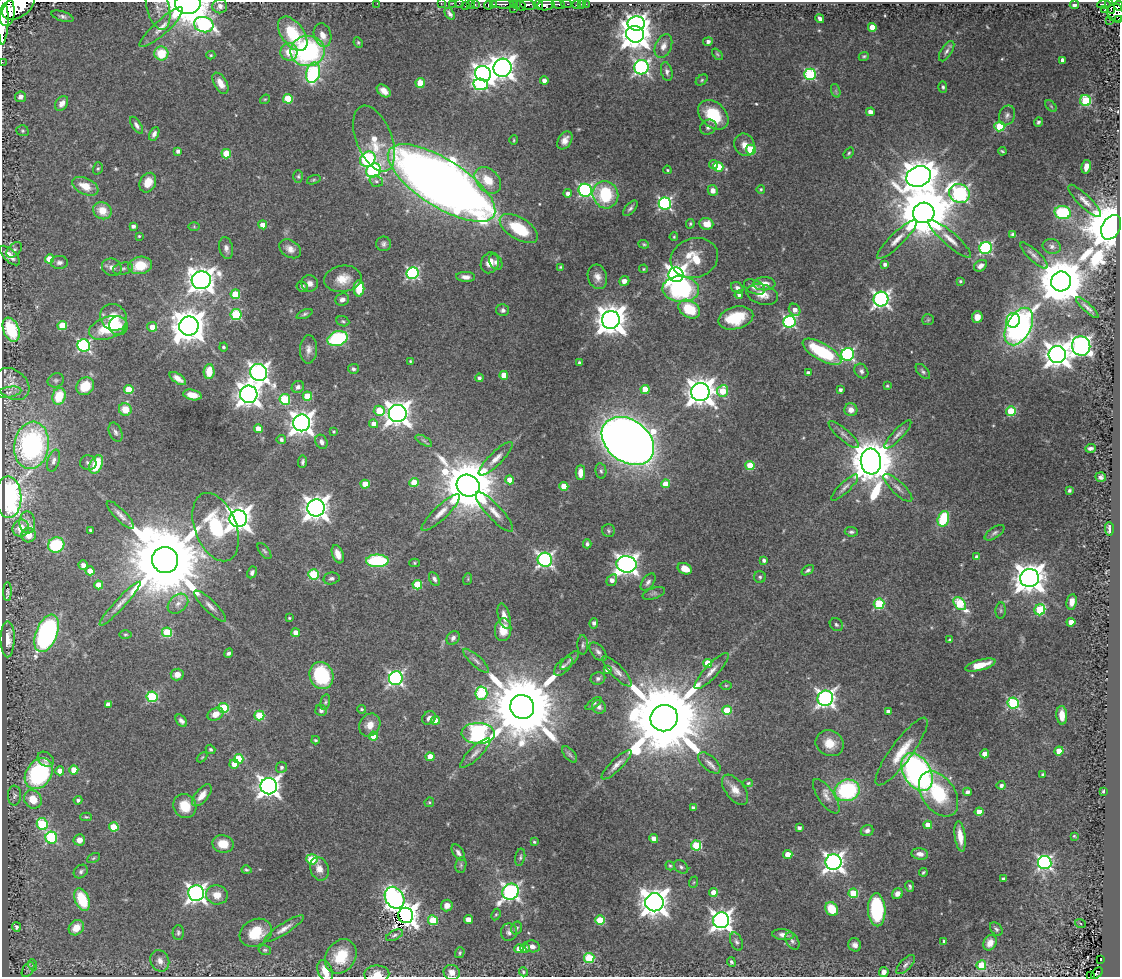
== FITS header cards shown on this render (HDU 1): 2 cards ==
NAXIS1  =                 1118
NAXIS2  =                  975

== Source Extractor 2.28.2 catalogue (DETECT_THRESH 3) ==
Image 1118 x 975 px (HDU 1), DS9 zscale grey, 1 PNG px = 1 image px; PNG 1122 x 979 px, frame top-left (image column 1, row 975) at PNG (2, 2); each listed source drawn as its Kron ellipse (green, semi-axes under 4 px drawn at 4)
Background 1.67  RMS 0.026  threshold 0.078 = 3 sigma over >= 5 px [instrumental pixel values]
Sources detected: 520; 1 with non-positive FLUX_AUTO (blend fragments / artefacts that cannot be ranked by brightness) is neither listed nor drawn; of the other 519, the 500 brightest by FLUX_AUTO listed and drawn (19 fainter detections omitted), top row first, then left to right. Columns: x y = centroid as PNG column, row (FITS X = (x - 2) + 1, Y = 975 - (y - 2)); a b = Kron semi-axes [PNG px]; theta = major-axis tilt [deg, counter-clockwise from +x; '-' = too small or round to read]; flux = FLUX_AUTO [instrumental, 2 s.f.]
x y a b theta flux
377 3 2 2 - 73
441 3 2 2 - 30
453 3 3 2 - 23
459 3 2 2 - 11
188 4 13 10 0 3400
470 4 2 2 - 120
493 4 4 3 - 250
503 4 11 3 -2 670
513 4 4 2 - 35
517 4 3 2 - 120
558 4 7 3 -14 330
567 4 5 2 - 150
576 4 3 2 - 59
581 4 2 2 - 20
586 4 2 2 - 11
475 5 3 2 - 210
488 5 4 3 - 360
521 5 6 3 -63 480
528 5 8 5 -10 1500
538 5 5 3 - 1100
546 5 8 5 9 1700
1074 5 4 4 - 7.8
1104 5 6 3 4 440
18 6 18 11 35 9100
220 6 7 7 - 10
465 6 2 2 - 69
1110 6 8 3 -73 440
1118 6 5 3 - 480
158 7 23 11 -76 16
514 9 2 2 - 54
1105 9 3 2 - 17
6 10 16 8 -86 8900
1115 13 9 8 - 1500
450 14 6 4 -52 5.3
62 16 11 5 -18 6.2
820 19 5 4 - 6.1
1110 20 2 2 - 16
1118 20 3 2 - 81
636 23 9 7 1 690
3 24 20 5 86 5000
204 25 10 7 -12 280
161 27 28 7 42 22
872 27 4 4 - 30
293 34 19 11 -53 82
635 34 9 8 - 2800
323 35 12 8 -74 16
708 41 5 4 - 6.4
358 42 5 4 - 2.3
663 46 12 8 65 13
308 51 17 15 10 300
947 51 11 5 58 6.3
289 52 9 8 - 30
161 53 7 7 - 53
717 54 7 4 -48 2.6
211 55 4 4 - 2.3
864 56 5 4 - 2.8
1063 60 4 4 - 9.4
2 62 2 2 - 10
641 67 7 7 - 470
503 68 9 9 - 1500
667 72 10 5 -76 6.3
313 73 10 7 76 210
483 74 8 7 - 1100
810 74 5 5 - 200
544 80 4 4 - 9.2
702 80 7 4 38 2.8
220 83 11 6 -61 17
420 83 5 4 - 38
481 84 7 5 -10 190
943 87 5 4 - 3.3
384 91 8 5 -38 14
836 91 7 4 -72 3.4
20 97 5 5 - 6.7
265 99 5 4 - 2.2
288 99 5 5 - 67
1086 101 5 5 - 140
62 103 8 6 58 11
1051 106 7 4 -46 2.3
870 112 4 4 - 12
713 115 17 12 -43 70
1007 115 10 7 67 7.7
1038 122 5 4 - 3.8
136 125 9 4 -56 5.7
999 126 5 5 - 100
708 127 8 7 - 6.9
22 131 6 5 - 2.9
154 134 7 4 64 6.4
374 139 35 18 -68 51
514 140 5 4 - 2.1
565 140 10 6 58 13
744 145 11 10 - 14
751 150 5 5 - 82
178 151 4 4 - 7.1
1002 151 4 3 - 2.4
849 153 6 4 50 2.6
226 154 4 4 - 60
368 159 8 7 - 270
714 165 5 4 - 7.4
718 167 5 4 - 38
1086 167 7 4 77 12
98 168 6 4 72 2.9
374 170 8 6 40 310
667 170 4 3 - 2.1
298 176 6 5 - 3
919 176 12 10 21 3900
314 180 7 4 19 2.7
488 180 15 11 -46 39
376 181 7 5 -16 4.8
148 183 10 8 63 27
442 183 62 23 -32 3400
85 186 14 8 -25 30
761 189 4 4 - 2.2
585 190 7 6 - 320
713 190 5 5 - 12
568 193 4 4 - 6.9
959 194 10 9 - 490
605 195 14 12 -65 100
1085 201 22 6 -45 14
665 203 6 6 - 350
630 208 9 5 49 4.9
102 211 9 8 - 27
1063 212 8 6 -13 140
924 213 11 10 - 12000
690 224 5 3 - 2.3
706 224 7 6 - 23
263 225 4 4 - 22
133 226 4 4 - 6.4
194 227 6 4 -1 2.2
1111 227 13 9 61 13000
519 229 21 11 -32 78
1013 235 4 4 - 7.3
139 236 3 3 - 1.9
674 237 4 3 - 1.9
897 239 27 6 44 18
950 239 28 7 -41 19
384 244 7 7 - 5.5
644 244 5 4 - 2.4
1052 246 9 7 -13 7.4
226 248 11 7 -78 8
986 248 6 6 - 280
290 249 12 8 -33 13
14 250 9 5 47 5.6
10 255 13 6 -43 15
1034 255 18 5 -44 8.2
694 258 24 19 18 58
49 259 4 4 - 42
59 262 8 6 1 6.7
496 262 8 6 -56 5.9
490 263 11 8 66 17
885 264 4 4 - 6.3
140 265 12 8 10 41
980 266 7 5 33 8.8
112 267 10 8 -27 10
560 267 4 3 - 2
123 269 10 6 12 5.9
644 269 4 3 - 2
413 273 6 6 - 280
676 275 7 7 - 1000
466 277 9 5 -4 9.9
597 277 12 9 -74 14
343 279 19 13 9 30
201 280 9 9 - 2000
624 281 5 5 - 11
960 281 3 3 - 2.7
1061 281 10 10 - 9300
310 283 8 8 - 9.8
764 284 11 6 2 17
302 286 6 5 - 5.2
754 287 11 6 -24 9
359 288 8 5 89 44
737 288 6 5 - 6.4
681 289 18 13 -4 200
235 294 5 4 - 63
762 294 16 10 -17 19
739 295 4 4 - 5.7
342 299 7 6 - 8
881 299 7 7 - 660
1087 307 15 4 -42 8
689 309 11 8 -32 57
503 310 6 6 - 5.3
795 310 6 5 - 13
305 314 8 4 24 3.4
236 315 5 5 - 140
113 317 14 12 -43 39
977 317 6 5 - 16
736 318 18 11 15 64
611 320 9 9 - 3100
928 320 6 5 - 2.8
1013 320 7 6 - 130
343 321 7 5 -21 3.1
789 322 6 6 - 270
62 325 5 4 - 61
118 326 9 9 - 19
189 326 10 9 - 3800
1019 326 20 12 62 540
152 327 5 4 - 17
108 328 19 11 18 70
11 330 12 7 -68 96
338 338 10 7 18 160
84 345 6 6 - 310
1081 346 10 9 - 890
223 347 4 4 - 3.7
309 349 14 8 87 11
822 352 22 8 -30 130
848 354 6 6 - 310
1057 354 9 8 - 1900
410 361 3 3 - 1.8
580 363 4 4 - 7.1
353 369 5 5 - 4.3
209 371 7 5 86 32
861 371 8 6 -51 5.6
923 371 9 5 -48 4.1
259 372 9 8 - 990
808 373 4 4 - 7.6
504 375 4 4 - 23
178 378 9 4 -35 11
479 378 4 4 - 4.8
56 380 8 6 23 4.5
12 384 19 14 -39 22
85 386 10 8 45 46
887 386 3 3 - 2.3
298 387 6 5 - 6.9
645 389 4 4 - 42
129 390 5 4 - 57
840 390 3 3 - 4.8
723 391 6 5 - 53
9 392 13 5 10 6.7
700 392 9 9 - 2300
249 394 8 8 - 1700
192 395 9 5 -12 20
59 396 8 6 73 56
307 396 5 4 - 56
285 399 5 5 - 130
125 409 6 6 - 28
851 410 6 6 - 12
379 411 5 5 - 57
1011 411 5 4 - 90
398 413 9 8 - 1800
302 423 8 8 - 1600
374 424 4 4 - 15
258 429 4 4 - 20
116 432 10 6 -67 6.1
334 432 3 3 - 1.8
898 434 19 5 47 8.5
844 435 19 5 -40 9.3
281 439 5 4 - 5.3
424 441 9 4 -30 4
628 441 29 21 -37 4100
321 442 7 5 -63 7.3
32 445 24 17 82 350
1090 448 5 3 - 5.5
496 459 23 6 44 16
54 461 11 6 73 7.4
871 461 13 10 -84 7500
303 462 6 3 84 3.9
88 463 8 7 - 5.2
96 464 10 6 66 56
750 465 4 4 - 62
601 471 8 5 -80 4
580 473 7 4 89 18
1101 477 5 4 - 5.4
510 480 4 4 - 23
414 483 4 4 - 47
365 484 4 4 - 33
666 484 4 4 - 32
468 486 12 10 -34 13000
564 486 4 4 - 40
845 487 18 5 44 8.4
898 488 19 6 -44 11
1069 490 3 3 - 4.2
8 497 21 13 -88 490
316 508 8 8 - 1800
441 512 25 7 43 20
494 512 26 7 -47 20
120 515 18 5 -46 10
238 519 8 8 - 1900
943 519 8 5 73 94
27 523 11 8 -89 10
216 527 36 21 -69 120
21 528 9 8 - 25
1109 529 7 3 -88 6.3
90 530 3 3 - 2.9
608 531 6 6 - 3.4
851 532 6 4 -4 3.8
995 533 11 5 34 4.7
29 535 7 7 - 20
587 544 4 4 - 4.2
56 545 8 7 - 100
264 551 9 4 -52 3.6
338 554 9 5 -70 18
977 557 4 3 - 5.8
165 560 13 13 - 33000
545 560 7 7 - 470
764 560 4 4 - 5.6
377 561 11 6 0 150
414 563 5 4 - 2.1
626 564 10 8 -7 1200
83 565 5 4 - 11
685 569 7 5 -24 19
808 570 7 3 34 3.6
90 571 4 4 - 27
252 572 6 4 62 4.8
313 574 5 5 - 130
760 577 6 6 - 4
331 578 8 6 12 5.4
1029 578 9 9 - 2700
434 579 7 4 -62 5.3
468 579 6 3 73 2.2
612 580 6 4 58 11
648 582 10 5 53 6.2
99 585 4 4 - 38
417 585 5 4 - 72
7 592 9 4 89 3.3
654 593 12 5 18 4.9
1072 602 8 5 82 14
120 604 29 5 47 15
178 604 11 8 42 13
879 604 5 5 - 130
960 604 7 5 -48 140
210 606 21 6 -44 12
1001 610 8 5 85 3.2
1040 610 6 5 - 130
504 616 13 6 -74 14
289 618 3 3 - 2
1071 622 4 4 - 20
594 623 5 4 - 5.7
836 625 7 6 - 3.9
503 630 11 8 84 27
167 632 5 5 - 91
47 633 20 10 68 410
296 633 4 4 - 18
125 634 6 3 0 2
453 638 7 6 - 5.9
8 639 18 7 89 19
949 640 3 3 - 2.4
583 645 10 5 -90 4.1
598 652 11 6 -49 6.7
228 653 5 4 - 4.6
570 660 12 5 45 6.3
476 661 16 5 -42 7.7
708 663 4 4 - 50
980 665 15 5 15 28
563 666 11 6 44 6.7
607 670 4 4 - 7.3
617 671 20 6 -47 11
711 671 24 6 47 16
177 674 6 6 - 14
321 675 14 11 -69 140
396 678 7 6 - 450
598 678 7 6 - 5.6
726 685 6 4 0 2.5
481 693 7 6 - 160
152 697 5 5 - 170
825 698 8 7 - 710
325 702 8 4 76 3.3
1013 703 6 5 - 220
108 704 4 4 - 11
594 704 9 4 36 3.1
522 707 12 12 - 25000
599 707 7 6 - 5.8
224 708 5 5 - 96
362 709 4 4 - 2.7
321 710 6 5 - 6
727 710 5 4 - 61
888 712 4 4 - 8.8
215 714 8 6 27 18
1062 715 9 5 -86 21
259 716 5 5 - 85
429 718 7 6 - 6.7
664 718 14 13 - 35000
181 721 7 4 -48 6.6
436 721 4 4 - 27
370 725 12 10 57 20
478 733 16 10 -2 610
374 736 4 4 - 40
315 740 4 3 - 2.4
830 743 14 12 -29 29
210 749 5 4 - 2.8
1059 751 4 4 - 42
901 752 41 10 54 47
475 753 20 6 45 11
570 754 10 5 -49 4.4
985 754 4 4 - 24
202 757 6 3 45 1.9
430 757 4 4 - 30
46 759 9 6 -38 6.5
239 759 5 4 - 65
709 763 14 7 -42 11
234 764 5 4 - 19
617 765 20 6 45 12
281 767 5 5 - 5
74 770 4 4 - 40
60 771 4 4 - 18
917 772 21 13 -59 610
39 774 17 12 53 220
1043 775 4 3 - 4.3
748 783 5 4 - 2.3
1001 785 4 4 - 6.4
269 786 8 8 - 1300
735 790 17 9 -52 20
847 790 12 10 18 190
1103 791 3 3 - 2.3
967 792 4 4 - 7
939 794 25 16 -55 110
202 795 13 6 50 17
14 796 10 6 89 5.4
826 796 20 8 -56 15
33 799 9 8 - 30
78 800 4 4 - 4.4
429 802 5 4 - 2.3
185 806 12 11 - 35
693 808 4 3 - 4.6
979 812 4 4 - 26
86 817 6 4 -2 2.7
42 824 6 5 - 130
928 825 4 4 - 29
114 827 5 4 - 60
799 828 4 3 - 5.2
867 831 6 5 - 6.2
960 836 15 5 -83 22
1074 836 4 3 - 2.2
51 838 6 6 - 180
654 838 4 4 - 9.7
79 840 6 5 - 14
534 842 4 4 - 2.3
223 844 10 8 -11 28
696 845 5 5 - 110
458 853 9 5 -56 6
920 854 8 5 -7 9.2
788 855 4 4 - 34
520 857 9 5 79 3.9
93 858 7 4 28 2.5
312 859 5 5 - 96
833 862 8 8 - 980
1045 862 7 6 - 420
461 865 8 5 83 4
670 866 5 4 - 2.6
681 867 8 5 -37 4.8
319 869 12 9 -70 15
246 870 5 4 - 2.7
81 872 8 6 42 4.9
923 872 4 2 - 2.3
1003 879 4 3 - 4.8
694 882 6 3 70 1.9
910 886 5 4 - 3.4
510 892 9 7 43 620
713 892 4 4 - 25
196 893 8 8 - 870
853 893 5 4 - 64
897 894 6 5 - 8.8
217 895 11 9 -12 22
394 898 11 9 -58 600
82 899 12 7 -67 73
654 902 9 9 - 2500
447 905 6 5 - 12
832 909 7 6 - 45
877 910 17 8 -87 160
496 914 6 4 62 2.4
406 915 8 7 - 1800
468 919 4 4 - 20
433 920 5 5 - 69
600 920 5 4 - 94
721 920 8 8 - 1100
1080 923 5 3 - 1.9
16 927 5 4 - 5.8
76 928 8 7 - 26
516 928 6 5 - 3.7
284 929 23 5 33 13
996 929 7 5 -51 3.9
509 932 9 8 - 7
178 933 7 5 89 4.1
256 933 17 13 27 50
394 935 9 5 26 4.1
783 935 11 5 -5 9.1
792 941 9 6 -58 5.1
944 941 3 3 - 3.4
736 942 9 5 -67 5
990 943 8 6 62 14
855 945 7 6 - 8.8
532 946 8 6 -9 8.9
525 948 4 4 - 7.2
519 949 4 4 - 21
265 950 6 5 - 2.9
460 953 5 5 - 2.8
341 956 18 14 57 51
589 958 5 5 - 140
1101 959 4 3 - 140
160 961 11 9 -66 12
731 962 5 4 - 3.4
906 964 12 5 46 5.9
33 965 6 3 -70 2.1
981 965 5 5 - 69
28 970 8 5 56 3.7
325 971 11 7 -67 25
452 972 8 7 - 13
523 972 5 4 - 2.4
884 972 5 4 - 9.6
1097 973 7 4 43 68
377 974 12 8 1 16
1090 976 2 2 - 6
At the frame edge (FLAGS 8, measured only in part): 15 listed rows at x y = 377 3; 441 3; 453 3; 459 3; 188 4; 18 6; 1118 6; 158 7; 1118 20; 3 24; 2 62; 325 971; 1097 973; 377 974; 1090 976
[19 fainter detections neither listed nor drawn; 1 non-positive-flux detection neither listed nor drawn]